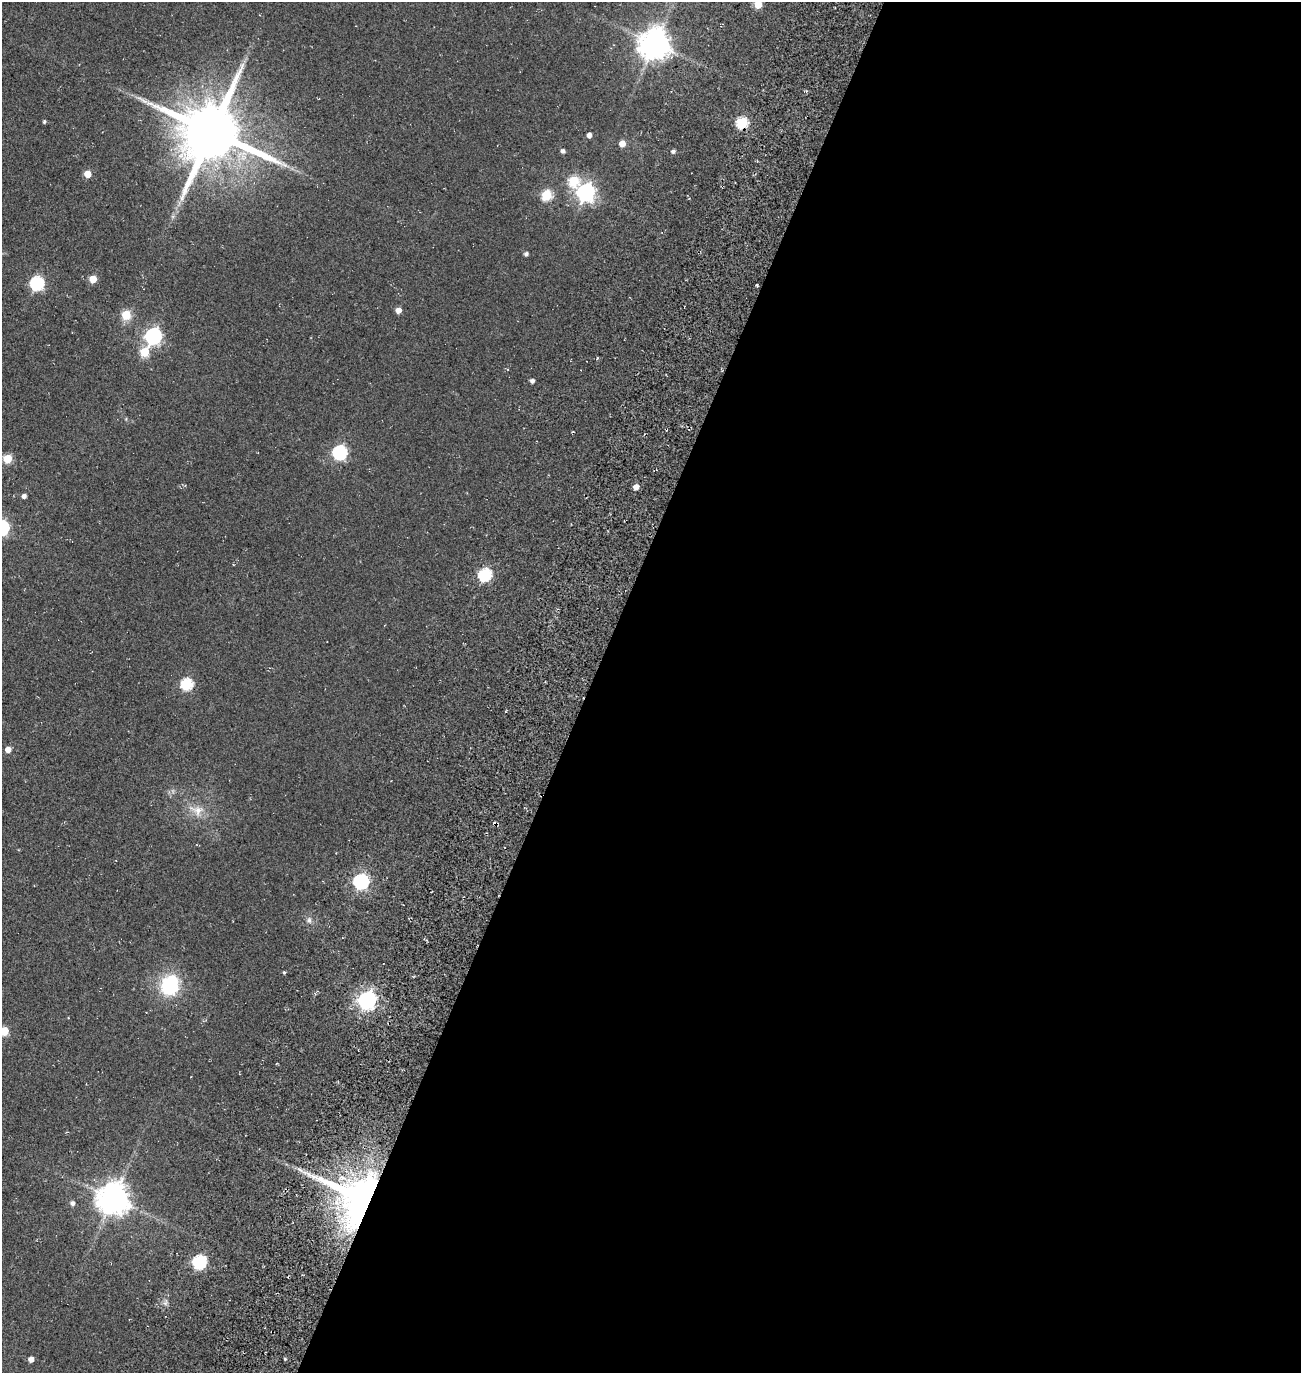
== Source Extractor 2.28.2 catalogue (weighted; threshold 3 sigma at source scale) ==
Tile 12 of 4 x 4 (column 4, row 3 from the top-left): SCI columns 4382-5680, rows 1616-2986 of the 5922 x 5903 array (HDU 1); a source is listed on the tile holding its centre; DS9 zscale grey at full resolution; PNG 1303 x 1375 px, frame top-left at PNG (2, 2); no overlay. Shown black and unused: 55% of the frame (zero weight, under 3 of 5 exposures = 11% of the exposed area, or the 3 px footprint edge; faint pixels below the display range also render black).
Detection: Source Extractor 2.28.2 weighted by HDU 2 'WHT'; one run over the whole footprint, this tile lists its part. Background 0.0558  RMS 0.026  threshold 0.117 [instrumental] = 3 sigma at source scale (4.5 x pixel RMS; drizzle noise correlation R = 1.50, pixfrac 1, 0.05/0.05 arcsec/px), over >= 5 px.
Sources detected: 43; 1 cosmic-ray / hot-pixel residue — not listed; the other 42 listed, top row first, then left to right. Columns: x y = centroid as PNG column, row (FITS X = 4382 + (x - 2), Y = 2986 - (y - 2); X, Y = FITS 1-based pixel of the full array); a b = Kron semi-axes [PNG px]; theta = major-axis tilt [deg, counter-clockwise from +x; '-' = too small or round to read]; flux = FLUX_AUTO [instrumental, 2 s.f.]
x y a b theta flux
758 4 5 5 - 56
655 44 9 9 - 4100
44 122 4 4 - 4
742 122 6 5 - 200
212 132 18 17 - 21000
589 135 4 4 - 11
622 144 5 5 - 25
563 151 4 4 - 7.3
673 151 5 4 - 6.4
87 174 5 5 - 38
574 181 6 6 - 130
586 192 7 7 - 1000
547 195 6 5 - 140
526 254 4 4 - 7.3
93 279 5 5 - 48
37 283 6 6 - 360
398 310 6 6 - 14
126 315 5 5 - 99
153 336 7 7 - 700
144 352 6 5 - 84
532 381 4 4 - 7
573 432 4 2 - 1.9
340 452 7 6 - 420
8 459 5 5 - 82
636 487 5 4 - 19
24 496 4 4 - 8.9
485 574 6 6 - 280
186 684 6 6 - 230
8 749 5 5 - 18
197 810 21 14 -19 37
361 881 7 6 - 580
309 920 7 6 - 7.1
284 972 4 3 - 2.9
170 985 23 20 66 140
367 1000 7 7 - 1000
4 1031 5 5 - 88
113 1199 9 9 - 4400
361 1200 38 36 -77 1500
72 1203 5 5 - 8.7
199 1262 6 6 - 370
31 1359 4 4 - 15
285 1359 4 4 - 3
Overlapping masked pixels (flux is a lower limit): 2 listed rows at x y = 742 122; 361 1200
Isophote crosses this tile's border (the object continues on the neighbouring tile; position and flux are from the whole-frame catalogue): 2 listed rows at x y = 758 4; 4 1031